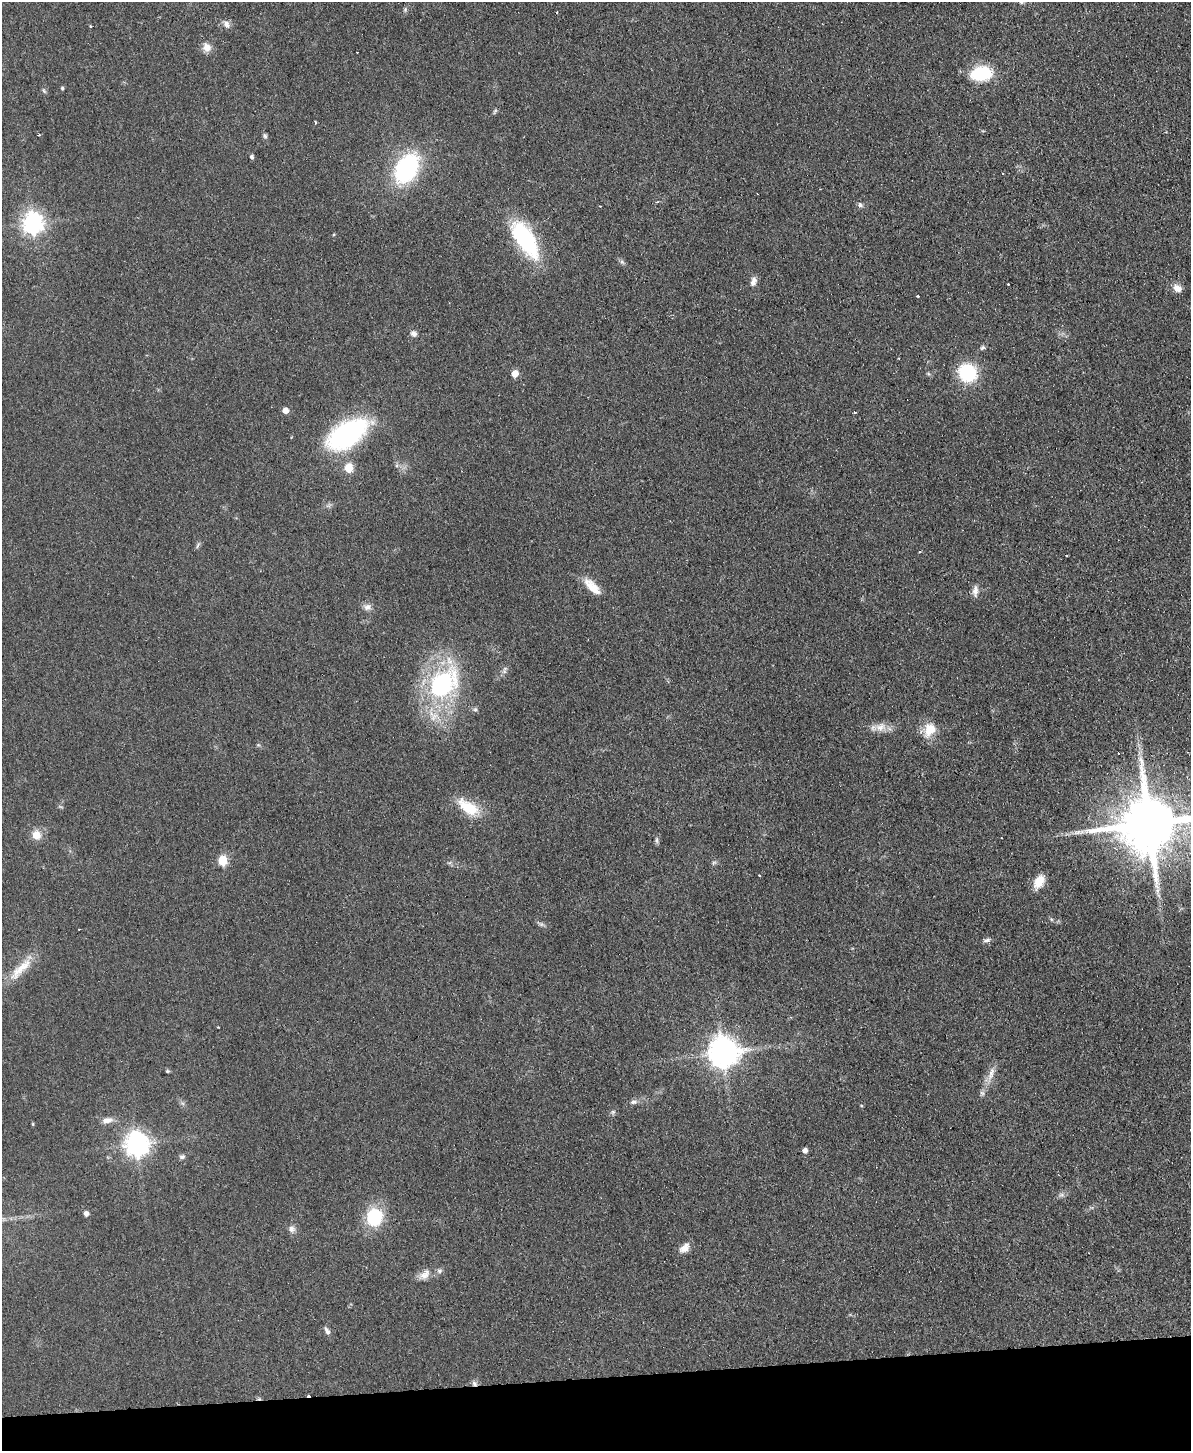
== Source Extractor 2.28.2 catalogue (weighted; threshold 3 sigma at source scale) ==
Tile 10 of 4 x 3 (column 2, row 3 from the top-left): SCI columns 1246-2434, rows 258-1706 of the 4869 x 4754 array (HDU 1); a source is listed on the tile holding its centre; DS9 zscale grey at full resolution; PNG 1193 x 1453 px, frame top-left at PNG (2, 2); no overlay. Shown black and unused: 5% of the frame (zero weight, under 2 of 3 exposures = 3% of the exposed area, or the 3 px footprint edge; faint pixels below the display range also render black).
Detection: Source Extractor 2.28.2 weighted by HDU 2 'WHT'; one run over the whole footprint, this tile lists its part. Background 0.0633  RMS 0.0093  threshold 0.042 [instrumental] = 3 sigma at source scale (4.5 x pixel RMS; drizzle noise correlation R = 1.50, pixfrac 1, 0.05/0.05 arcsec/px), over >= 5 px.
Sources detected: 78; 2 too faint to see at this stretch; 5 cosmic-ray / hot-pixel residue — not listed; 2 inside a brighter listed object's ellipse — not listed separately; the other 69 listed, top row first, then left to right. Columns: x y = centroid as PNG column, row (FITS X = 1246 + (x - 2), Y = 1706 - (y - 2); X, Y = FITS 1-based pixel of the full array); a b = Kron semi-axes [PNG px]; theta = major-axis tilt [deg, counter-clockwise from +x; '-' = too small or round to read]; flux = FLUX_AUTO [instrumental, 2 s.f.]
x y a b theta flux
405 9 6 5 - 1.5
227 24 11 8 -55 4.6
90 26 4 3 - 0.84
207 47 12 10 -53 7.2
981 73 19 13 8 52
62 88 4 4 - 1.5
44 91 8 4 -63 1.7
315 122 3 2 - 4.1
39 135 3 3 - 1.6
265 136 8 5 -63 2.1
252 157 5 4 - 2.2
406 168 26 18 59 120
657 202 5 4 - 1
860 205 8 6 -45 2.4
32 223 8 7 - 580
525 239 43 18 -58 96
622 262 8 4 -45 2.1
753 282 12 7 73 5.1
1177 288 12 8 -30 6.8
917 296 3 3 - 0.81
414 334 9 7 -33 3.5
982 348 6 5 - 2
967 373 15 14 - 68
515 374 5 5 - 12
285 410 5 5 - 7.4
854 413 3 2 - 1.5
347 434 37 19 31 170
348 468 6 5 - 32
198 545 10 4 61 1.9
920 552 4 3 - 1
1066 555 3 2 - 0.72
592 586 27 10 -45 15
975 591 16 7 86 5.5
367 607 10 8 27 4.7
505 669 8 5 31 2.4
443 684 36 26 45 130
475 709 7 5 68 1.9
881 727 17 11 13 9.6
929 730 20 15 52 17
468 807 32 15 -34 28
1149 824 18 15 10 8500
1077 832 13 6 10 4.8
36 835 12 11 - 10
656 840 10 5 90 2.1
222 861 6 5 - 51
714 863 7 4 45 1.7
760 876 3 3 - 1.5
1039 882 16 9 61 13
79 929 3 2 - 1
986 940 10 5 13 2.7
21 969 43 11 45 21
723 1053 9 9 - 1600
167 1071 6 4 -20 1.2
991 1074 27 7 73 9.4
633 1102 10 6 6 3.2
613 1112 7 5 45 1.9
107 1120 16 8 9 6.1
33 1124 4 3 - 0.89
136 1144 8 8 - 830
805 1151 5 4 - 4.6
182 1157 7 6 - 2.4
1061 1195 10 6 18 2.9
86 1214 5 4 - 4.2
374 1217 16 15 - 51
292 1229 9 8 - 4.3
684 1248 14 8 45 7.3
424 1275 19 11 38 8.4
327 1331 12 6 -63 3.3
474 1384 8 6 -48 3.1
Overlapping masked pixels (flux is a lower limit): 1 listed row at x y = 474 1384
Isophote crosses this tile's border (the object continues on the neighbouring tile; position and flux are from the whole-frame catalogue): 1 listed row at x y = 1149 824